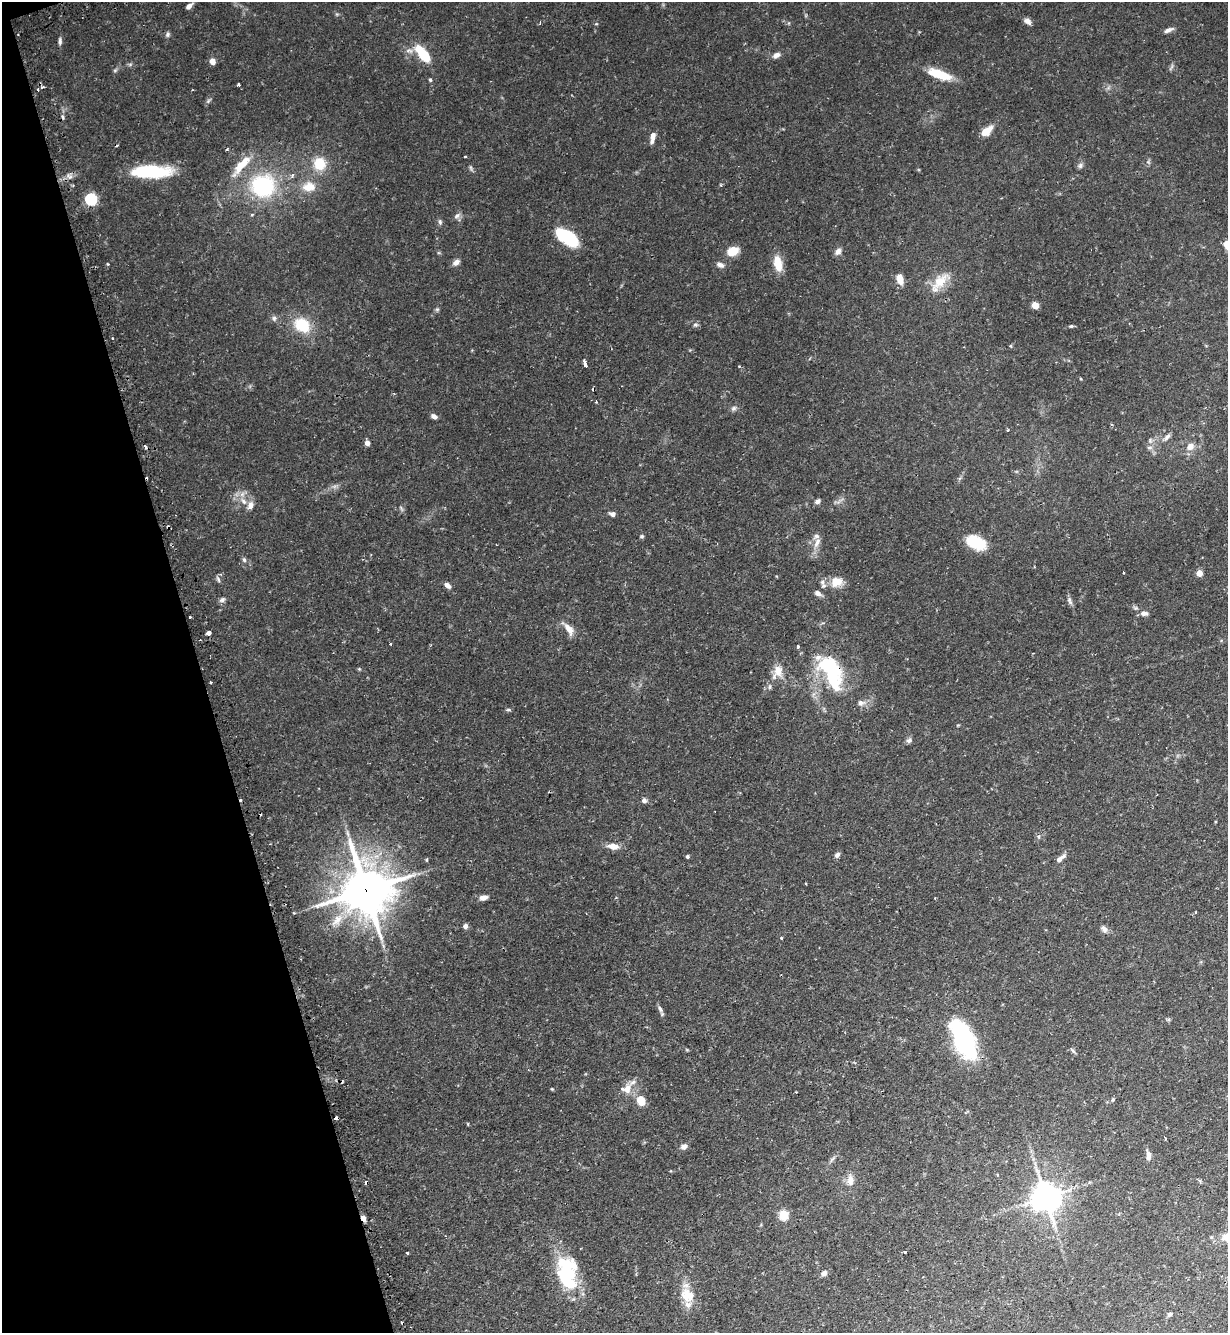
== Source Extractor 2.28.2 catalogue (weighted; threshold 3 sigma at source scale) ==
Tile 5 of 4 x 4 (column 1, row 2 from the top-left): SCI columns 172-1397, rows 2698-4028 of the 5375 x 5396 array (HDU 1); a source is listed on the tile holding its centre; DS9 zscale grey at full resolution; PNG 1230 x 1335 px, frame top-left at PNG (2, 2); no overlay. Shown black and unused: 16% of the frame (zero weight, under 2 of 3 exposures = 5% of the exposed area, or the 3 px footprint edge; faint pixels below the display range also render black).
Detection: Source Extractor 2.28.2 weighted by HDU 2 'WHT'; one run over the whole footprint, this tile lists its part. Background 0.0663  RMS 0.0055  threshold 0.0247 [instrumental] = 3 sigma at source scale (4.5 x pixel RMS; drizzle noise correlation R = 1.50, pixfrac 1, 0.05/0.05 arcsec/px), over >= 5 px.
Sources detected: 135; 1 inside a brighter object's white glare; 10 cosmic-ray / hot-pixel residue — not listed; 5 inside a brighter listed object's ellipse — not listed separately; the other 119 listed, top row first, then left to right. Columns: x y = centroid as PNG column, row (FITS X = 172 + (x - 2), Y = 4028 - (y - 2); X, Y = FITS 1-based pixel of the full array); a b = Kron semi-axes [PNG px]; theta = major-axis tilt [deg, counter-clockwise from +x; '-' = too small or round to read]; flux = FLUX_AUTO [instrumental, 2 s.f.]
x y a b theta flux
189 6 6 4 37 2.3
1027 21 9 6 -30 2.4
1169 30 13 5 23 2.1
168 34 7 6 - 1.1
60 41 10 5 87 1.4
776 55 8 6 26 2.5
425 56 13 11 -55 11
212 61 4 4 - 6.9
115 70 6 4 19 0.73
939 74 26 9 -19 14
430 80 4 4 - 0.89
239 85 3 3 - 3.3
42 87 5 4 - 0.82
38 90 3 3 - 0.76
208 101 7 4 56 0.98
986 131 12 6 41 7.7
653 137 14 5 80 3.1
227 149 4 3 - 0.52
465 156 3 2 - 0.49
320 164 13 12 - 12
242 165 34 9 48 12
1080 166 8 6 74 1.3
471 168 7 4 -71 0.91
150 172 40 12 0 37
263 186 26 24 -2 46
309 187 13 9 8 7.7
91 199 5 5 - 69
457 216 9 6 37 1.9
440 222 7 5 -75 1.1
567 237 24 12 -34 27
1227 245 10 7 -66 4.5
733 251 13 9 19 6.9
838 251 9 7 53 2.3
456 262 10 6 34 2.2
778 263 19 9 -78 8.5
107 264 4 3 - 0.5
720 265 9 6 -21 2.1
900 279 12 7 -76 4.7
939 282 32 12 50 11
1035 305 5 4 - 13
274 318 7 6 - 1.3
302 325 15 12 -35 19
695 325 7 5 -19 1.1
1071 326 5 4 - 0.69
112 338 3 2 - 0.46
1011 346 5 3 - 0.47
585 364 6 3 -74 5.8
734 408 8 6 32 1.4
434 416 7 5 -23 2
1167 437 11 5 45 1.8
367 443 4 4 - 3.3
1190 446 9 8 - 3.9
145 447 4 3 - 2.2
1149 447 8 4 0 1.2
244 501 10 6 -42 2.9
818 501 7 5 30 1.5
250 505 11 7 71 3
613 514 6 5 - 2.2
642 536 5 5 - 0.83
975 542 21 13 -26 17
817 543 15 7 63 3.5
244 560 6 5 - 1
1123 573 2 2 - 0.54
1199 573 4 4 - 8.1
218 579 9 4 -64 1.1
836 582 16 13 19 7.3
448 585 8 5 -40 2.3
818 593 7 6 - 2.4
222 600 9 6 29 1.4
1070 601 11 5 -67 1.5
1144 613 9 6 1 2.3
190 617 3 3 - 1.8
569 629 18 8 -59 4.4
209 633 4 3 - 7.4
390 644 3 2 - 0.48
798 646 3 3 - 1.2
778 670 17 12 80 6
832 670 40 23 -59 37
211 682 3 2 - 0.69
861 703 9 7 4 2.4
508 710 6 4 0 0.76
909 740 8 6 18 1.5
644 800 6 6 - 1.7
348 834 9 4 -71 1.4
613 846 12 7 -5 5.1
837 855 7 5 44 1.7
687 856 4 3 - 1.1
1060 858 14 5 39 2.8
427 860 5 3 - 0.59
806 884 3 2 - 0.52
366 890 16 15 - 2000
483 897 8 5 9 3.2
337 920 21 11 51 8
465 926 5 5 - 1.9
1104 929 9 7 -49 2.1
781 938 3 3 - 0.56
660 1009 10 5 -64 1.5
963 1038 40 16 -64 75
1073 1051 8 3 -45 0.78
552 1089 4 3 - 0.47
627 1089 16 12 20 6.1
796 1092 2 2 - 0.32
1113 1100 6 4 44 0.72
641 1101 7 6 - 9.7
336 1118 4 3 - 2.3
1165 1138 3 3 - 1.2
684 1146 9 7 31 2
1148 1155 12 6 -89 2.9
997 1175 4 3 - 0.59
851 1180 16 8 -89 3.7
1046 1197 9 9 - 780
784 1215 5 5 - 32
363 1218 5 4 - 3
904 1252 3 2 - 0.88
407 1253 3 3 - 1
567 1273 40 22 -83 36
824 1273 7 6 - 2
687 1295 22 17 -52 10
1169 1314 6 5 - 1.1
Overlapping masked pixels (flux is a lower limit): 4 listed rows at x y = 832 670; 366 890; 336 1118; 363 1218
Isophote crosses this tile's border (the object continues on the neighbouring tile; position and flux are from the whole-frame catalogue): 1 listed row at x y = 1227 245